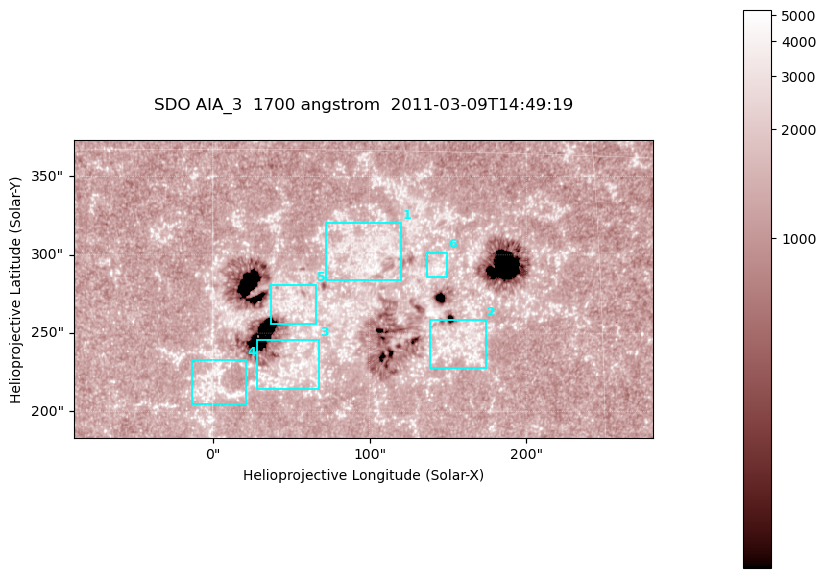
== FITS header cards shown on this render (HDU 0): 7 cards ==
TELESCOP= 'SDO     '           /
INSTRUME= 'AIA_3   '           /
WAVELNTH=                 1700 /
WAVEUNIT= 'angstrom'           /
DATE-OBS= '2011-03-09T14:49:19.711' /
CTYPE1  = 'HPLN-TAN'           /
CTYPE2  = 'HPLT-TAN'           /

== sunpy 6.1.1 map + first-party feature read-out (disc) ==
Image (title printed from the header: SDO AIA_3  1700 angstrom  2011-03-09T14:49:19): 603 x 310 px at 0.613 arcsec/px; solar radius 967 arcsec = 1577 px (partial field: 2.4% of the solar disc is inside the frame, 100% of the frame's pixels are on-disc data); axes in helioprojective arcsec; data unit not stated in the header (colour bar unlabelled)
Pointing: header CRPIX1/2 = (2053.97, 2042.58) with CRVAL1/2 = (0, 0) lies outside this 603 x 310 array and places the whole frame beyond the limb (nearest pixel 1.43 R_sun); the SolarSoft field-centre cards XCEN/YCEN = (95.91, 278.2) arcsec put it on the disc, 1851 arcsec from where CRPIX/CRVAL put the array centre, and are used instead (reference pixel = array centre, CRVAL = XCEN/YCEN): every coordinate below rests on XCEN/YCEN
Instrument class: DISC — disc imager (sunpy class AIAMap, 1700 A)
Bright regions (active regions / flare kernels): reference = the on-disc median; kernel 5 px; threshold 5 sigma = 1597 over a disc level ~1279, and >= 1.15x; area >= 186 px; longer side >= 4 px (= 2.5 arcsec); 6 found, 6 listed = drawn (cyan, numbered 1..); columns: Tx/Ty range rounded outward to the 2 arcsec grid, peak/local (2 s.f.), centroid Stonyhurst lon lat
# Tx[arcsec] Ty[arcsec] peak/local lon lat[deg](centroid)
1 72..120 282..322 3.6 +6 +11
2 138..174 228..260 3.2 +9 +7
3 28..68 214..246 3.7 +3 +6
4 -14..22 204..234 3.8 +0 +6
5 36..66 256..282 3.3 +3 +9
6 136..150 286..302 3.7 +9 +10